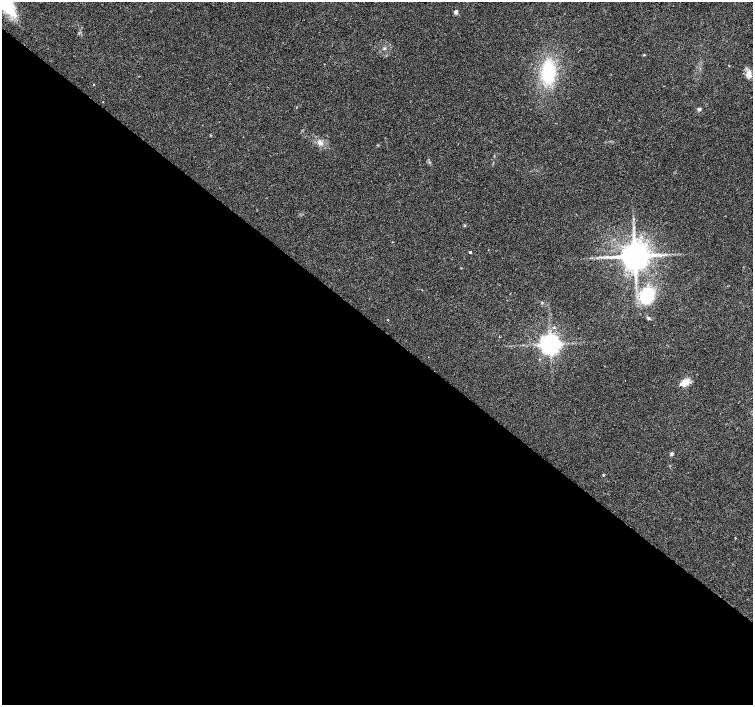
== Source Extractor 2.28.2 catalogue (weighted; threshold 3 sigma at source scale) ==
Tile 14 of 4 x 4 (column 2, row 4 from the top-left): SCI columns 1506-3006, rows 237-1641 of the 6009 x 6026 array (HDU 1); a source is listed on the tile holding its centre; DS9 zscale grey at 2 x 2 block average (1 PNG px = mean of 2 x 2 image px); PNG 755 x 707 px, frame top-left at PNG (2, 2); no overlay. Shown black and unused: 54% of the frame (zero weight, under 2 of 3 exposures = <1% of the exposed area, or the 3 px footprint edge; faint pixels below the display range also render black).
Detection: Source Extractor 2.28.2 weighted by HDU 2 'WHT'; one run over the whole footprint, this tile lists its part. Background 0.0533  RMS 0.006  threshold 0.0272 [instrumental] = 3 sigma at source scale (4.5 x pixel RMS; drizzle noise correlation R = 1.50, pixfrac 1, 0.0396/0.0396 arcsec/px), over >= 5 px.
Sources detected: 20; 1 long thin detection or spike segment (spike, bleed or trail) — not listed; the other 19 listed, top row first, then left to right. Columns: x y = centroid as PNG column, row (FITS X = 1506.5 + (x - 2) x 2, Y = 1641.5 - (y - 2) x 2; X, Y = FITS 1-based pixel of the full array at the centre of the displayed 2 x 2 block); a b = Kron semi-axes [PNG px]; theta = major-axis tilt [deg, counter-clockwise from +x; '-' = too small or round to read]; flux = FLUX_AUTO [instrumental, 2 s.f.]
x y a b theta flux
5 4 26 10 -50 81
456 12 5 4 - 3.1
548 72 31 17 87 70
749 74 10 6 86 9.8
93 84 2 2 - 1.2
103 102 2 2 - 0.63
699 109 4 4 - 3.2
320 143 8 5 -41 5.6
464 225 3 2 - 0.95
470 252 2 2 - 6.2
635 256 6 6 - 3100
647 296 12 9 61 86
648 318 4 4 - 2.2
388 320 2 2 - 0.99
550 344 5 5 - 1100
685 382 13 7 17 12
671 454 4 3 - 2.5
603 475 3 3 - 1.1
735 538 2 2 - 0.62
Isophote crosses this tile's border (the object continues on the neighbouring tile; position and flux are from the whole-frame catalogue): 1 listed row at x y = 5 4
Diffuse or blended objects may show on this block-average render without a row.